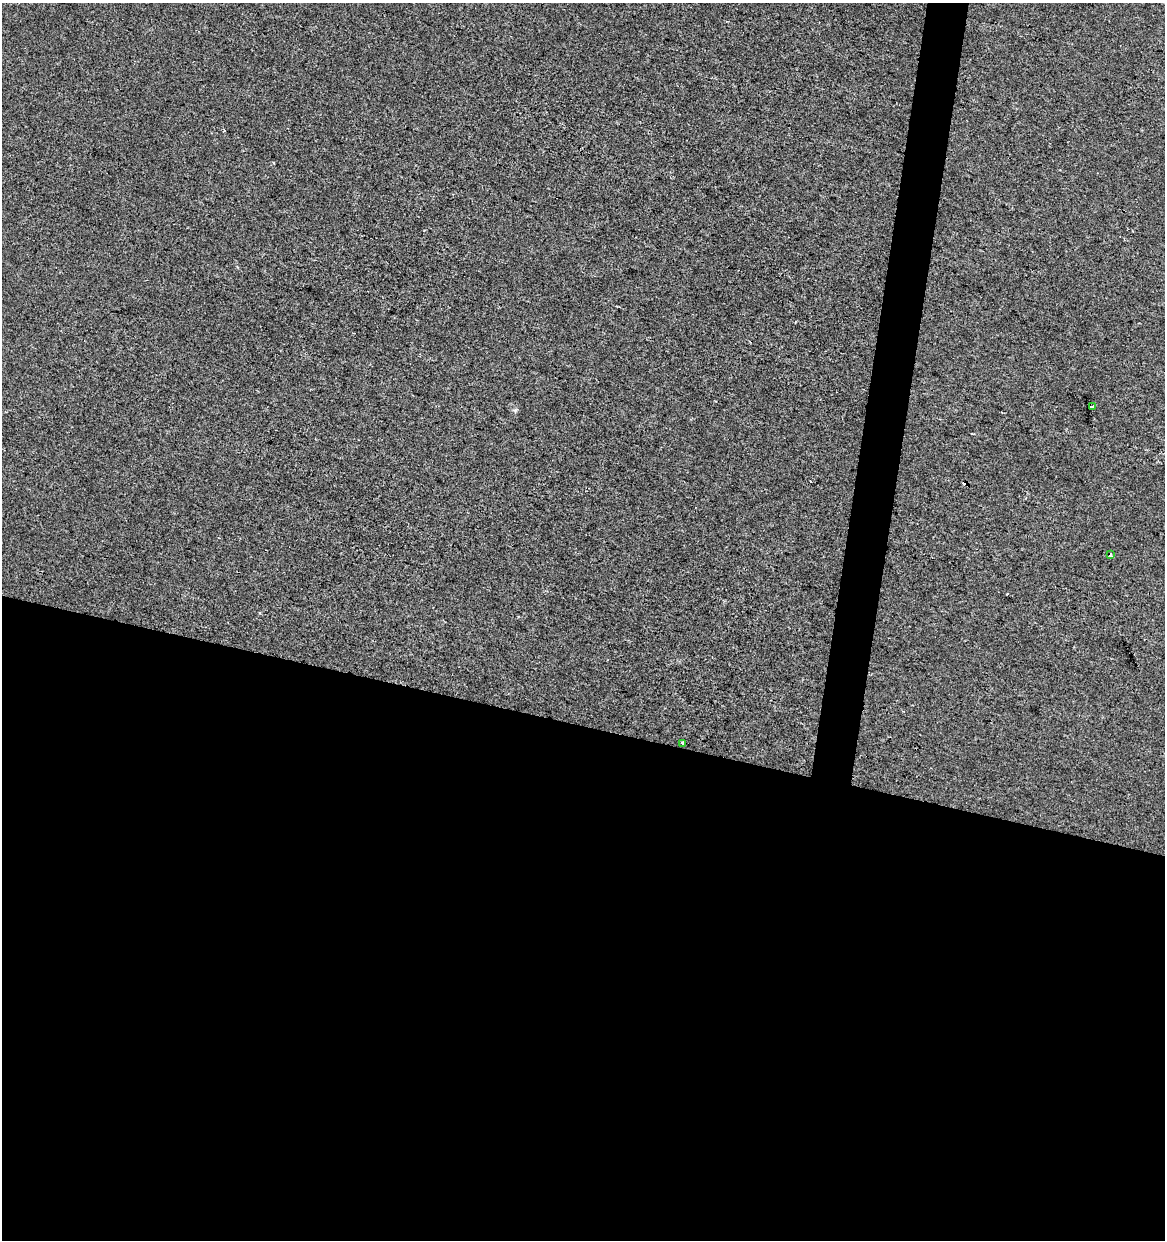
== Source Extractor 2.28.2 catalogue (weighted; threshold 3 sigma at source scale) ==
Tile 14 of 4 x 4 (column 2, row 4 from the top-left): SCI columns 1447-2609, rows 1-1238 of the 5159 x 4960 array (HDU 1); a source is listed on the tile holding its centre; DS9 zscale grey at full resolution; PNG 1167 x 1242 px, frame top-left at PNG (2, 3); each listed source drawn as its Kron ellipse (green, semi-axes under 4 px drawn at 4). Shown black and unused: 44% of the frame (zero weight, under 2 of 3 exposures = <1% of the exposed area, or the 3 px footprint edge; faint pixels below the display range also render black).
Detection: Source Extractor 2.28.2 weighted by HDU 2 'WHT'; one run over the whole footprint, this tile lists its part. Background -6.83e-05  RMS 0.0042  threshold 0.019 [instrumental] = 3 sigma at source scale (4.5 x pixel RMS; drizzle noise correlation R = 1.50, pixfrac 1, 0.0396/0.0396 arcsec/px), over >= 5 px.
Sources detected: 6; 3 cosmic-ray / hot-pixel residue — neither listed nor drawn; the other 3 listed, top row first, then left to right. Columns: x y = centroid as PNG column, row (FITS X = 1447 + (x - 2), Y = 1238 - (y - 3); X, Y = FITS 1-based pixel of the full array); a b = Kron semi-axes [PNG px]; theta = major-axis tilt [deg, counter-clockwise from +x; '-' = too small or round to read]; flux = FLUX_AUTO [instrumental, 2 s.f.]
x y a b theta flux
1092 407 4 3 - 7.1
1110 555 4 3 - 1.5
682 743 3 3 - 2.8